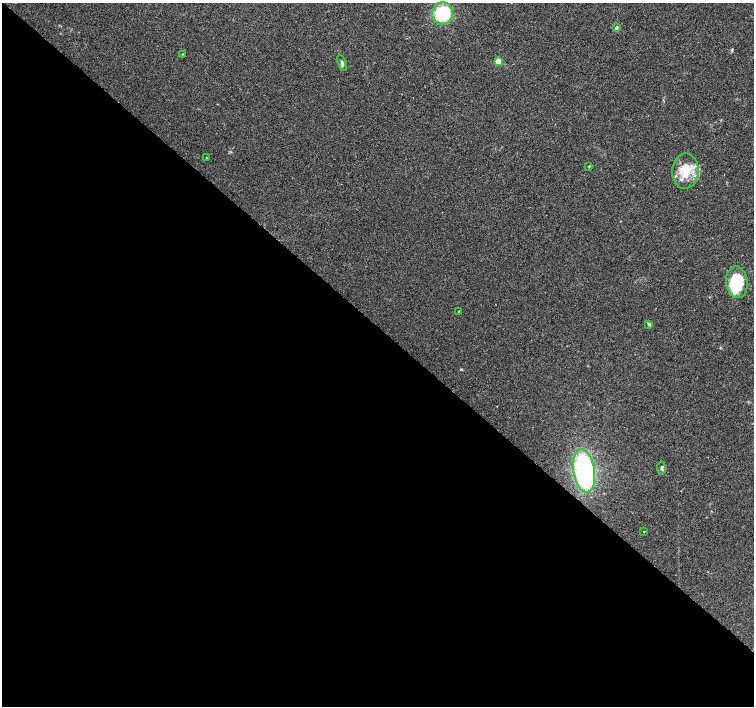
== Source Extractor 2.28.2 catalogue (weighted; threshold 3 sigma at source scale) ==
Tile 14 of 4 x 4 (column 2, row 4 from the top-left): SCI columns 1505-3007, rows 167-1574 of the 6021 x 6027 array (HDU 1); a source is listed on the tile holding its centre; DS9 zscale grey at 2 x 2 block average (1 PNG px = mean of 2 x 2 image px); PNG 756 x 708 px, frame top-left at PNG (2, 3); each listed source drawn as its Kron ellipse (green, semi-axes under 4 px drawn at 4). Shown black and unused: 54% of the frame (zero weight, under 3 of 4 exposures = <1% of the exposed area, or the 3 px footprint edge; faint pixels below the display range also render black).
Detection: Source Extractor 2.28.2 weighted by HDU 2 'WHT'; one run over the whole footprint, this tile lists its part. Background 0.026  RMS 0.0034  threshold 0.0153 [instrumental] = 3 sigma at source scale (4.5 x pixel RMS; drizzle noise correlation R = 1.50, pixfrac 1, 0.0396/0.0396 arcsec/px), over >= 5 px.
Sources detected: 15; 1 inside a brighter object's white glare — neither listed nor drawn; the other 14 listed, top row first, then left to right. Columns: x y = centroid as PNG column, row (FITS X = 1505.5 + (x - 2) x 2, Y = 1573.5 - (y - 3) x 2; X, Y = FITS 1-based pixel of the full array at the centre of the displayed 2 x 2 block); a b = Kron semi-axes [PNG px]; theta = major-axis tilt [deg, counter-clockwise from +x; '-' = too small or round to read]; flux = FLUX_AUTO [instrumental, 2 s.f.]
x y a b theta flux
442 14 11 10 - 41
616 28 2 2 - 3.7
182 54 2 2 - 0.41
499 61 3 3 - 32
342 63 8 4 -71 2.1
206 158 2 2 - 0.51
589 166 3 3 - 0.55
685 171 17 13 88 18
737 282 16 10 -83 37
459 311 2 2 - 0.33
649 324 4 3 - 1.4
661 468 6 4 -82 1.7
584 471 22 10 -81 150
644 532 2 2 - 0.3
Diffuse or blended objects may show on this block-average render without a row.